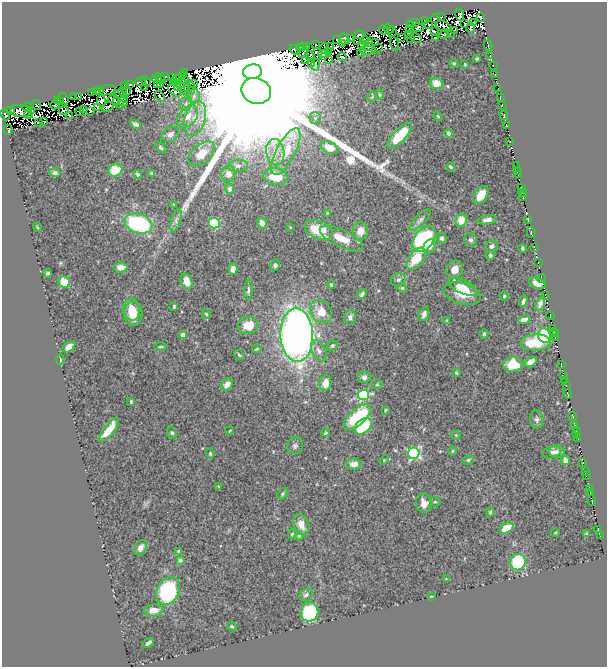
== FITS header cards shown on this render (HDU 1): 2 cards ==
NAXIS1  =                  605
NAXIS2  =                  665

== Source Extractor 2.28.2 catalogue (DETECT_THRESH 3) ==
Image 605 x 665 px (HDU 1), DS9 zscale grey, 1 PNG px = 1 image px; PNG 609 x 669 px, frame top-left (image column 1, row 665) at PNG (2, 2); each listed source drawn as its Kron ellipse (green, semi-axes under 4 px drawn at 4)
Background 0.744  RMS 0.022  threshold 0.0667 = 3 sigma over >= 5 px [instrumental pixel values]
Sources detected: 349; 43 with non-positive FLUX_AUTO (blend fragments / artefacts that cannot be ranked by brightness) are neither listed nor drawn; the other 306 listed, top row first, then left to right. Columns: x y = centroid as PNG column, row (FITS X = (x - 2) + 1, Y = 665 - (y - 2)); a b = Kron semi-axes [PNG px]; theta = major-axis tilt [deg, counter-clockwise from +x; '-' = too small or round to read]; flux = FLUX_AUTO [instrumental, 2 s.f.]
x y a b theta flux
460 15 6 3 -75 5.7
441 17 3 2 - 2.8
481 17 4 3 - 3.8
435 19 5 3 - 1.6
425 20 2 2 - 0.16
415 22 3 3 - 4.1
474 22 3 2 - 0.6
465 23 3 2 - 2
409 25 4 2 - 0.76
429 25 3 2 - 1
443 26 8 5 -21 4.8
410 28 3 3 - 4.6
418 28 6 4 0 1.3
471 28 5 2 - 1.7
389 29 5 3 - 0.69
383 30 4 2 - 3
454 31 3 2 - 1.7
392 32 5 2 - 2.8
434 32 3 2 - 2.5
360 34 4 3 - 6.9
409 34 4 3 - 1.6
444 34 5 2 - 2.6
450 34 2 2 - 1.2
401 37 2 2 - 0.44
435 37 3 2 - 1.4
351 38 2 2 - 0.58
367 38 2 2 - 0.55
410 38 3 2 - 1.8
416 38 6 3 -29 1.1
336 39 2 2 - 0.87
344 39 5 5 - 8.9
365 41 4 2 - 0.31
358 42 2 2 - 0.5
375 43 2 2 - 0.53
316 44 3 3 - 2
342 44 3 2 - 1.1
394 44 7 3 -72 1.2
361 45 3 2 - 0.39
488 45 5 2 - 3.2
306 46 4 2 - 0.57
331 46 3 2 - 1.4
368 46 3 2 - 2.5
299 47 3 2 - 2.2
303 47 3 3 - 2.4
324 48 5 2 - 1.9
377 49 6 2 36 1.3
294 50 5 2 - 3
368 50 8 3 1 1
328 51 3 2 - 0.83
303 52 6 2 57 0.7
361 52 4 2 - 1.7
317 54 6 3 -70 1.3
324 54 5 3 - 2.5
310 55 5 2 - 0.86
490 55 2 2 - 1.2
342 57 4 2 - 3.8
477 59 3 3 - 2
305 60 4 3 - 0.12
329 60 3 2 - 1.5
311 63 4 2 - 0.8
454 63 4 4 - 2.8
465 64 3 2 - 1.7
315 65 6 2 83 0.81
493 65 2 2 - 0.62
185 72 3 3 - 2
253 72 9 7 9 270000
495 74 2 2 - 0.89
183 76 3 2 - 1.3
165 77 3 2 - 3.3
160 78 6 4 -43 5
173 78 3 2 - 0.34
155 79 4 3 - 5
177 79 4 2 - 2
184 79 3 2 - 2.3
140 81 6 2 13 4.1
146 81 5 2 - 1.9
174 82 4 3 - 2.6
181 83 6 2 55 1.3
193 83 4 2 - 1.8
436 83 7 5 -23 20
130 84 2 2 - 3.1
158 84 3 2 - 0.28
125 85 3 2 - 1.8
160 85 3 2 - 1.3
185 87 8 2 -77 0.84
189 87 6 2 36 3.6
145 88 3 2 - 1.6
178 88 4 3 - 0.73
498 89 3 2 - 2.5
107 90 8 5 18 2.1
174 90 7 5 -45 6.1
97 91 3 2 - 0.013
100 91 3 2 - 0.42
122 91 4 2 - 0.61
127 91 4 2 - 0.5
191 91 2 2 - 1.2
256 91 15 12 -20 250000
91 92 3 2 - 0.9
379 95 5 4 - 1.7
79 96 4 2 - 0.51
122 96 8 3 -45 1.3
160 96 6 2 -55 1.7
194 96 7 6 - 4.7
74 97 4 2 - 1.6
372 97 5 4 - 1.8
500 97 3 2 - 1.9
63 98 6 4 -56 8.1
58 100 3 2 - 0.7
114 100 6 4 -21 0.76
101 101 6 3 -80 1
61 102 4 2 - 2.5
123 102 5 3 - 0.36
119 103 7 4 -48 6.1
186 104 7 5 69 4.2
36 105 5 2 - 0.31
55 105 5 2 - 0.59
502 105 3 2 - 1.5
27 107 6 4 7 8.2
97 107 4 2 - 0.11
108 107 6 2 33 0.82
84 109 4 3 - 0.2
11 110 3 2 - 2.6
31 110 4 3 - 3.1
63 110 5 3 - 0.33
21 111 11 6 -9 1.4
90 111 4 2 - 1.3
79 112 4 2 - 0.97
5 115 6 2 -63 3.7
28 115 4 2 - 0.99
504 115 4 2 - 3
70 116 3 2 - 0.15
188 116 13 8 50 14
438 116 5 4 - 1.8
315 118 6 6 - 3.7
195 119 18 10 72 23
38 122 3 2 - 0.94
44 122 3 2 - 1.2
135 124 5 4 - 6.1
507 125 2 2 - 0.99
8 130 5 3 - 2.2
449 133 4 3 - 4.3
170 134 9 7 31 8
400 136 16 6 47 54
510 142 2 2 - 0.52
329 147 9 6 -26 22
161 148 7 4 -34 2.4
275 152 13 9 -80 16
286 152 26 9 63 38
202 154 15 9 40 25
238 166 10 6 7 5.1
516 166 2 2 - 1.3
451 167 4 2 - 2.1
115 170 7 6 - 33
517 171 3 2 - 4.5
55 173 5 4 - 3.3
152 173 4 3 - 3.2
137 174 4 3 - 3
228 174 8 7 - 8.9
518 175 3 2 - 0.61
276 177 12 8 -9 26
521 188 2 2 - 1.5
229 189 5 4 - 4.7
522 192 3 2 - 1.4
481 195 10 6 57 18
523 197 4 2 - 2.8
174 205 4 2 - 1.2
327 213 3 3 - 1.4
176 220 12 5 74 6.1
420 220 14 5 46 5.1
461 220 6 5 - 18
487 220 9 4 10 7
528 220 4 2 - 1.7
214 223 6 5 - 54
262 223 5 4 - 8.1
138 224 14 9 -18 130
37 227 4 3 - 1.2
290 227 3 2 - 1.1
319 230 15 9 -23 43
360 231 9 7 88 13
531 232 6 3 -78 4
341 238 23 8 -25 23
442 238 5 4 - 3.4
424 239 15 9 52 160
470 240 7 6 - 3.6
430 246 7 6 - 7
491 246 6 5 - 5
534 247 3 2 - 1.1
523 248 4 3 - 2.8
490 255 4 3 - 3.2
416 259 13 7 53 35
538 263 2 2 - 1.1
275 265 5 5 - 4.3
121 267 7 5 3 13
233 269 6 4 -88 9.7
455 270 9 8 - 11
48 273 4 3 - 3.4
541 279 4 3 - 1.7
398 280 7 6 - 4
187 281 8 5 -71 16
64 282 6 5 - 46
537 283 9 5 -18 9.6
331 285 4 3 - 2.2
463 287 15 6 -26 14
402 288 5 4 - 1.8
248 290 10 3 83 3.3
362 294 5 3 - 3.2
462 294 19 10 -17 28
545 295 3 2 - 0.71
504 296 4 3 - 1.8
523 301 5 3 - 4.6
540 304 7 4 67 6.2
174 307 4 3 - 2.5
132 309 11 8 -83 18
321 312 12 10 -50 23
133 314 12 9 -88 23
206 314 5 3 - 1.8
424 314 7 5 67 5.4
550 316 4 2 - 0.44
350 317 7 6 - 4.4
524 320 6 4 8 5.2
447 321 3 3 - 1.9
248 325 10 8 15 22
553 329 2 2 - 0.46
554 333 3 2 - 2.8
484 334 5 3 - 2.6
183 335 4 4 - 13
297 335 27 16 -87 820
544 336 7 6 - 68
555 338 2 2 - 1.6
536 342 15 8 2 35
332 346 5 4 - 2.4
69 347 7 4 37 14
160 347 6 3 0 1.8
257 349 5 3 - 1.7
319 351 11 6 -62 7.3
239 355 6 3 -38 2.1
60 360 5 2 - 1.3
531 362 6 4 38 11
561 364 3 2 - 1.8
513 365 9 7 4 48
456 373 4 3 - 1.7
564 376 3 2 - 0.26
364 377 6 6 - 5.7
565 381 3 2 - 2
325 383 8 6 79 13
227 384 7 5 52 10
377 384 5 5 - 2.2
566 385 2 2 - 1
568 394 4 3 - 2.8
364 395 5 5 - 110
131 401 3 3 - 3.4
385 410 4 2 - 1.6
573 416 4 2 - 0.64
357 417 17 8 41 90
537 419 9 6 -84 4.2
575 425 3 3 - 3.7
363 426 9 6 43 84
109 430 15 5 51 25
230 431 4 2 - 1.2
576 431 3 2 - 3.4
172 433 6 5 - 2.5
325 433 4 4 - 2.6
577 434 3 2 - 1.6
456 435 4 4 - 1.7
578 439 4 2 - 3
295 446 8 7 - 4.6
452 451 5 3 - 1.5
552 452 9 6 14 5.1
557 452 8 6 -15 5
210 453 5 4 - 2.3
414 453 6 5 - 200
384 460 5 3 - 1.6
468 460 5 4 - 2.1
565 460 5 4 - 6.9
583 463 3 2 - 1.9
354 464 8 5 4 9.4
585 471 2 2 - 1.5
586 476 2 2 - 0.73
219 486 4 3 - 1.5
589 488 3 2 - 0.84
590 493 3 2 - 0.8
283 494 6 4 56 2.2
592 500 5 2 - 1.9
435 502 5 4 - 2.1
424 503 10 8 -74 12
490 512 4 3 - 2.4
301 525 11 7 -67 12
506 528 7 5 32 29
598 529 2 2 - 1.7
555 533 4 3 - 1.2
293 534 5 4 - 3.5
586 534 4 3 - 2.4
299 536 4 4 - 2
600 536 2 2 - 0.99
140 548 8 5 60 6.6
178 551 3 3 - 1.4
180 560 4 4 - 4
518 562 8 7 - 94
446 579 3 2 - 0.86
168 591 15 11 62 110
306 595 7 5 35 4.7
431 596 4 3 - 1.8
153 610 9 6 4 12
309 612 9 9 - 120
232 626 5 4 - 1.8
148 643 6 3 40 3.8
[43 non-positive-flux detections neither listed nor drawn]